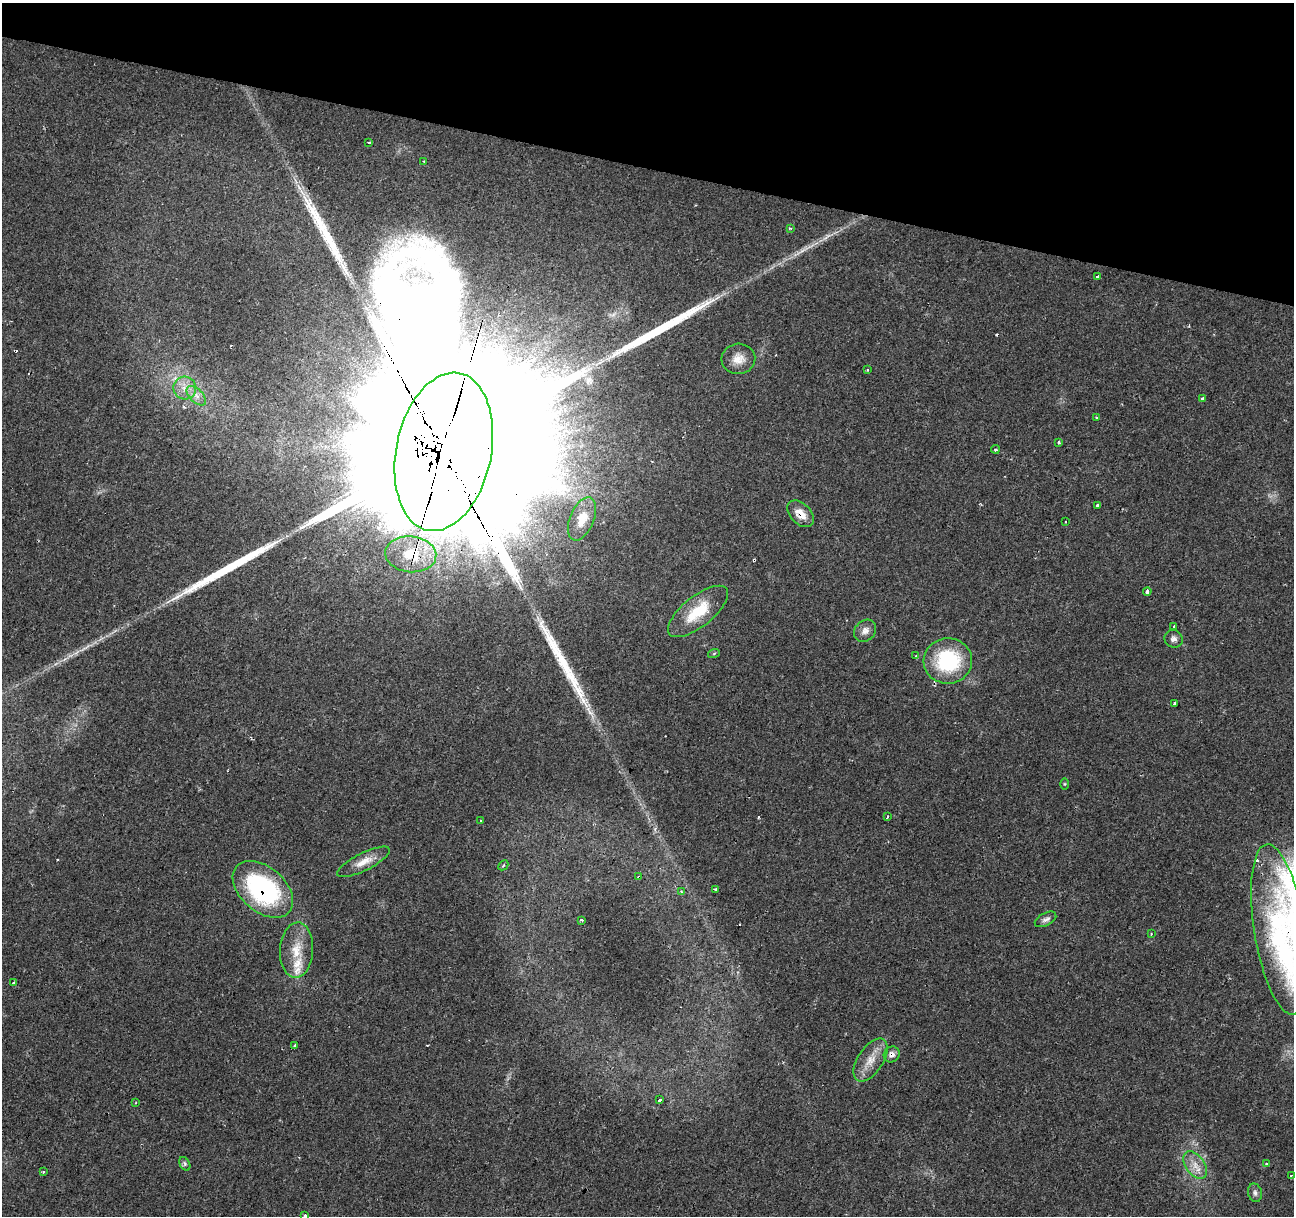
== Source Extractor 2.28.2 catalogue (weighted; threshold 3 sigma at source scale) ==
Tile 2 of 4 x 4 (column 2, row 1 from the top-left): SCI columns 1293-2584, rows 3859-5072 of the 5172 x 5351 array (HDU 1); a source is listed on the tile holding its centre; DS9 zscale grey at full resolution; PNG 1296 x 1218 px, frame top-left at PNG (2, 3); each listed source drawn as its Kron ellipse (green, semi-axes under 4 px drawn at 4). Shown black and unused: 14% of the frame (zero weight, under 2 of 3 exposures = <1% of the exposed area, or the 3 px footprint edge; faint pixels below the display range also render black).
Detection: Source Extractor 2.28.2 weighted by HDU 2 'WHT'; one run over the whole footprint, this tile lists its part. Background 0.0242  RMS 0.004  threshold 0.0181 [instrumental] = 3 sigma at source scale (4.5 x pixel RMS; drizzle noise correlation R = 1.50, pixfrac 1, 0.0396/0.0396 arcsec/px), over >= 5 px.
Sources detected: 71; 2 inside a brighter object's white glare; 8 cosmic-ray / hot-pixel residue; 5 long thin detections or spike segments (spike, bleed or trail) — neither listed nor drawn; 2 inside a brighter listed object's ellipse — not listed separately; the other 54 listed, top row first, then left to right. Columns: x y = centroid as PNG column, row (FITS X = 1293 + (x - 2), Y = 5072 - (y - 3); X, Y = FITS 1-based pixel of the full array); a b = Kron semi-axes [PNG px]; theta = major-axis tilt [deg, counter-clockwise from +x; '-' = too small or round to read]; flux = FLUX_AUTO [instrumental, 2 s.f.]
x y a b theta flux
369 142 3 3 - 1
424 161 3 3 - 0.9
790 228 4 3 - 0.44
1097 277 4 3 - 2.5
738 359 17 15 4 5
867 370 3 3 - 0.51
185 388 11 11 - 4.4
196 396 12 6 -45 2.8
1202 399 3 3 - 2.2
1096 417 4 2 - 0.33
1059 442 3 3 - 1.4
995 449 4 2 - 0.46
444 452 80 47 78 66000
1098 506 4 4 - 3
800 514 16 10 -44 5.1
582 519 23 12 69 6.4
1066 522 2 2 - 0.27
411 554 25 18 -6 12
1147 591 4 3 - 4.2
698 611 36 15 39 15
1174 626 3 3 - 0.57
865 631 12 10 43 2.5
1174 639 9 8 - 1.7
714 653 6 3 20 0.51
916 656 3 3 - 0.63
948 661 24 23 - 31
1174 703 4 3 - 1
1064 784 6 4 90 0.45
887 817 3 2 - 0.53
481 821 3 3 - 0.61
363 862 29 9 26 5.4
503 865 5 3 - 0.5
639 877 3 3 - 2.7
263 889 35 22 -41 60
716 890 3 3 - 6.1
681 892 3 3 - 1.4
1045 919 11 6 27 1.5
581 920 3 3 - 0.47
1280 929 86 25 -81 41
1151 934 3 3 - 0.42
297 950 28 16 86 10
14 983 4 3 - 0.55
295 1046 4 3 - 2.9
892 1054 8 7 - 1.8
871 1060 24 12 57 6.3
659 1100 3 3 - 17
136 1102 3 3 - 0.36
185 1164 7 5 -62 0.83
1266 1164 3 3 - 0.73
1195 1165 15 9 -54 4.4
43 1172 3 3 - 0.55
1291 1176 3 2 - 1.6
1255 1193 9 7 -76 1.2
305 1216 3 3 - 2.3
Overlapping masked pixels (flux is a lower limit): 7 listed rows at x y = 444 452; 800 514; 411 554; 639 877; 263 889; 1280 929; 892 1054
Isophote crosses this tile's border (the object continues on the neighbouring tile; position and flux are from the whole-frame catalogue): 1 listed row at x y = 305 1216